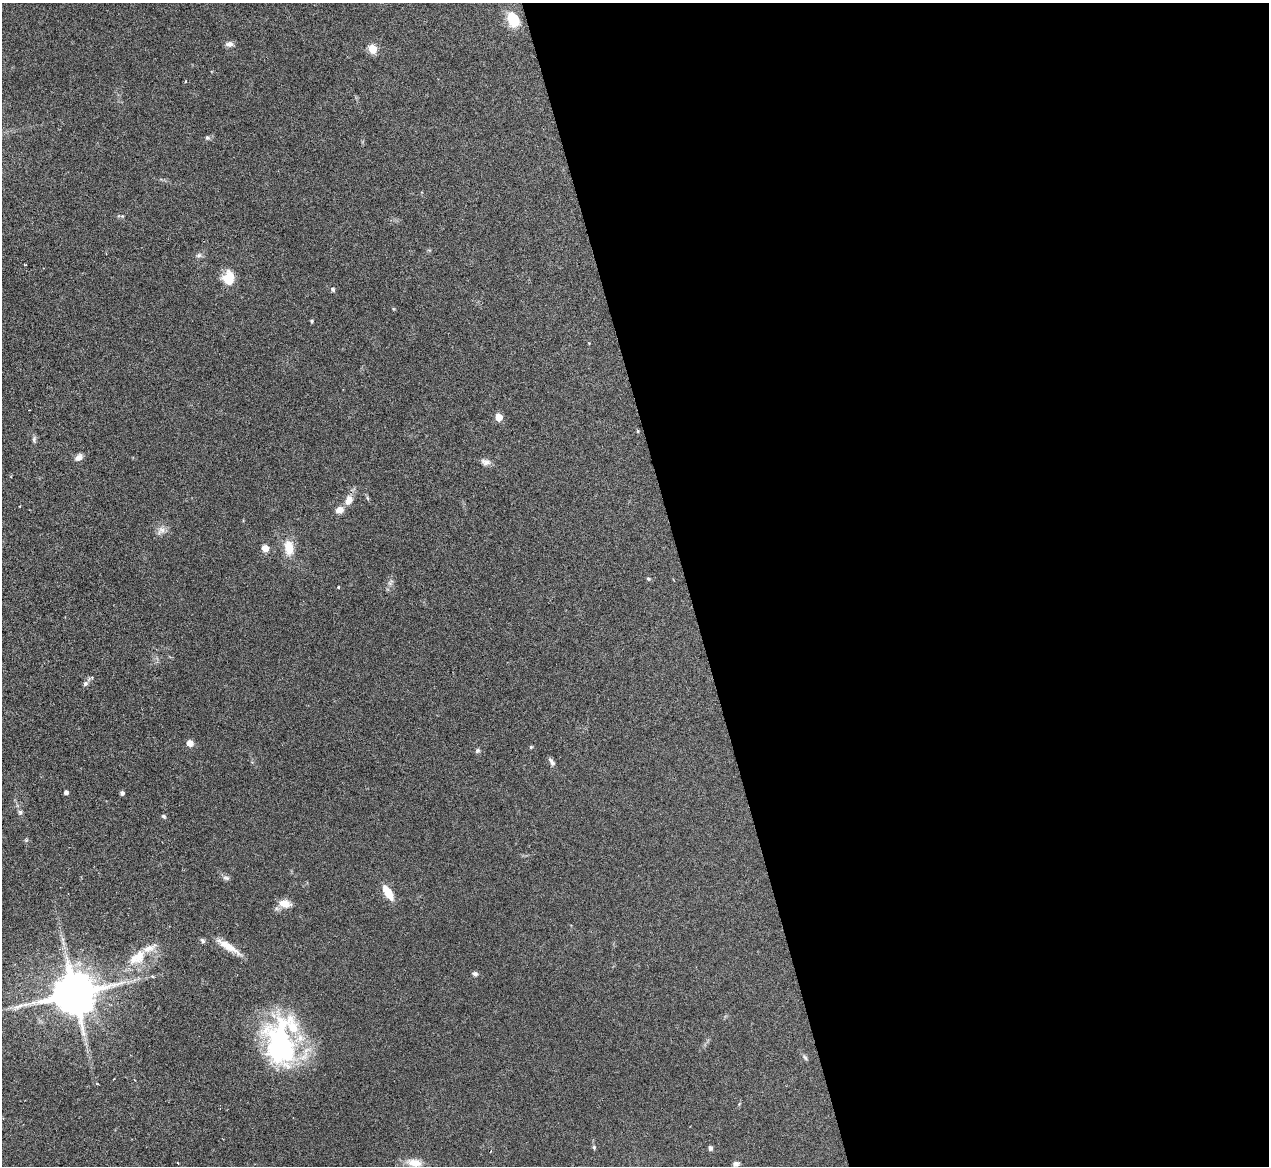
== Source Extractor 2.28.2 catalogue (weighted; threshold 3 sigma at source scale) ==
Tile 8 of 4 x 4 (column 4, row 2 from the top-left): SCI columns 4287-5553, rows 3236-4399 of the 5705 x 5824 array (HDU 1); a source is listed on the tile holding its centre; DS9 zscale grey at full resolution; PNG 1271 x 1168 px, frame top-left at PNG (2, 3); no overlay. Shown black and unused: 46% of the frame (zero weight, under 3 of 6 exposures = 23% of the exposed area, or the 3 px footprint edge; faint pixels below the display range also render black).
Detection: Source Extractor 2.28.2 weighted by HDU 2 'WHT'; one run over the whole footprint, this tile lists its part. Background 0.0845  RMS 0.0046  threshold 0.0187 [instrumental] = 3 sigma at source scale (4.09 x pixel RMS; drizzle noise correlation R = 1.36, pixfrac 0.8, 0.05/0.05 arcsec/px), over >= 5 px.
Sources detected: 49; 2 inside a brighter listed object's ellipse — not listed separately; the other 47 listed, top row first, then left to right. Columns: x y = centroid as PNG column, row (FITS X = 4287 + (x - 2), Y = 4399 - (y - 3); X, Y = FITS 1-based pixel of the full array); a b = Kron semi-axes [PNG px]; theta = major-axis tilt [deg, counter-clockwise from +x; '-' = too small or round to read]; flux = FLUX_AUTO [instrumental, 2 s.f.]
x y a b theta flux
513 19 18 12 -66 9.9
229 44 11 6 2 1.6
373 49 5 5 - 15
186 81 4 3 - 0.4
207 137 7 6 - 0.84
199 255 8 5 30 1.1
229 278 12 10 84 12
333 289 6 5 - 0.79
312 321 4 4 - 0.54
499 417 5 5 - 9.3
638 431 4 4 - 0.44
34 440 10 5 -85 0.99
79 457 9 7 34 2.3
485 462 13 8 -10 2
367 498 6 4 -70 0.56
349 500 14 9 65 3.9
19 506 3 2 - 0.34
339 510 11 8 22 2.8
161 530 13 8 48 2.5
265 548 7 7 - 3
289 548 20 12 -84 7
648 579 6 4 -3 0.54
338 587 3 3 - 0.49
85 683 8 6 45 1.1
190 743 8 7 - 2.5
531 747 4 4 - 0.6
477 751 6 5 - 0.81
552 762 11 5 -57 1.4
66 792 4 4 - 1.4
122 793 4 4 - 1.2
20 812 6 5 - 0.8
164 816 6 5 - 0.72
226 878 10 5 -12 1.1
388 893 17 7 -58 7.4
285 903 16 10 -12 4.2
203 941 7 5 -49 0.91
228 946 33 8 -32 6.5
138 956 25 16 63 11
475 974 7 5 -13 1
152 976 5 4 - 0.46
75 993 13 12 - 1700
280 1045 60 35 -84 71
805 1058 8 5 -54 0.82
594 1147 6 5 - 0.62
710 1148 4 4 - 1.4
414 1163 20 9 -9 4.8
736 1164 7 6 - 1.4